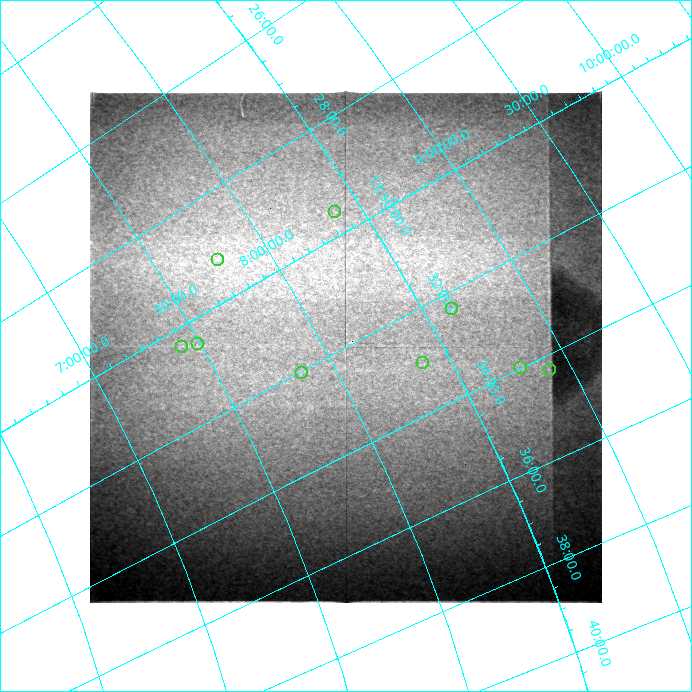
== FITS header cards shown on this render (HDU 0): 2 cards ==
NAXIS1  =                  512 / length of data axis 1
NAXIS2  =                  512 / length of data axis 2

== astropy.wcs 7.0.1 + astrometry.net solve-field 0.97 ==
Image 512 x 512 px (HDU 0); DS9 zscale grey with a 90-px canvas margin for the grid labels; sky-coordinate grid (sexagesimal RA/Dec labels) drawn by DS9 from the SOLVED WCS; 9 Tycho-2 reference stars matched to detected sources circled (green)
Header WCS: none
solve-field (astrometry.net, Tycho-2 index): SOLVED blind (the file carries no WCS)
Solved WCS: RA---TAN-SIP/DEC--TAN-SIP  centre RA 13:32:00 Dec +08:06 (203.00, +8.09 deg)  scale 17.3 x 17.9 arcsec/px (non-square pixels)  FOV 147.3' x 152.9'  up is -63 deg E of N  parity flipped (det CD > 0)
(file carries no celestial WCS; the grid is the blind solution)
Tycho-2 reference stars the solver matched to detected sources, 9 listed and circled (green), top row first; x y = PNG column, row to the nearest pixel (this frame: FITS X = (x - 90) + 1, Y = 512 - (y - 93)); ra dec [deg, ICRS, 3 dp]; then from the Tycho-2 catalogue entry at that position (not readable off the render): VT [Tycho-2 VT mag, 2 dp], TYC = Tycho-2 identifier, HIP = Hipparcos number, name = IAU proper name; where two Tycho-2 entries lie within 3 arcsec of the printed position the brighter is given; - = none
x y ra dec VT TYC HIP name
335 214 202.392 +8.379 8.71 892-252-1 65817 -
218 262 202.305 +7.771 9.85 892-913-1 - -
452 311 203.082 +8.627 9.76 892-680-1 - -
198 346 202.623 +7.486 8.46 313-1267-1 65897 -
182 349 202.594 +7.415 7.74 313-1248-1 65887 -
423 365 203.256 +8.379 10.46 892-654-1 - -
521 370 203.500 +8.782 8.19 892-490-1 - -
550 372 203.571 +8.902 9.09 892-448-1 - -
302 375 203.009 +7.852 9.84 892-757-1 - -